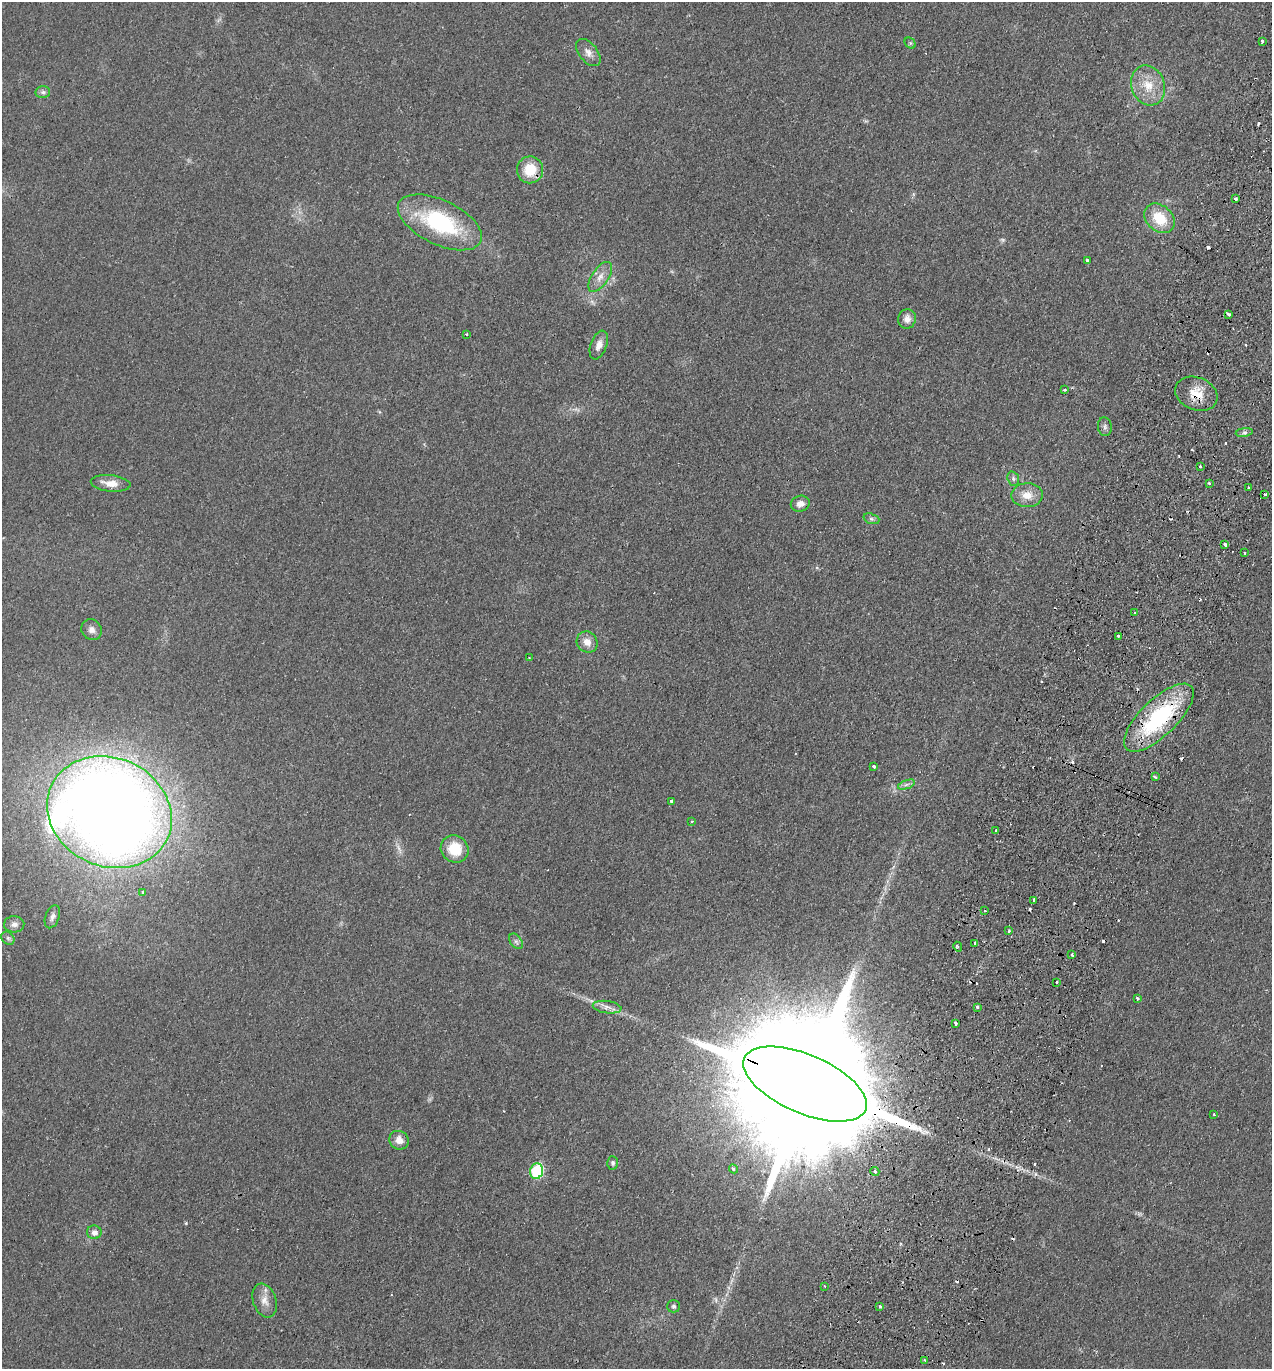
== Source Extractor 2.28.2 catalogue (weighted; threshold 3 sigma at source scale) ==
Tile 10 of 4 x 4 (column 2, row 3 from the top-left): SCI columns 1464-2733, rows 1395-2761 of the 5597 x 5520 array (HDU 1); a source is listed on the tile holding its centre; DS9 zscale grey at full resolution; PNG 1274 x 1371 px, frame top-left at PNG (2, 2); each listed source drawn as its Kron ellipse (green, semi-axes under 4 px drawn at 4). Shown black and unused: <1% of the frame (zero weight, under 2 of 3 exposures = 3% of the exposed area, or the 3 px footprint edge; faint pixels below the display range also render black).
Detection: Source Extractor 2.28.2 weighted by HDU 2 'WHT'; one run over the whole footprint, this tile lists its part. Background 0.0415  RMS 0.0052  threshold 0.0233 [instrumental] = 3 sigma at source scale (4.5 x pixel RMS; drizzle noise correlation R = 1.50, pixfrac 1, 0.05/0.05 arcsec/px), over >= 5 px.
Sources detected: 97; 1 too faint to see at this stretch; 1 inside a brighter object's white glare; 22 cosmic-ray / hot-pixel residue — neither listed nor drawn; the other 73 listed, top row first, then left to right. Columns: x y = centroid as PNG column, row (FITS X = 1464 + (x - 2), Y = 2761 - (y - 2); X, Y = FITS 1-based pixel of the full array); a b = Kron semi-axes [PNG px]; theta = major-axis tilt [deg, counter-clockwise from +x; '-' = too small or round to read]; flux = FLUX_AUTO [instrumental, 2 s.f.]
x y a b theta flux
1262 41 3 3 - 6
910 43 6 5 - 0.87
588 53 16 9 -51 3.9
1148 85 20 16 -68 12
43 92 7 6 - 1.4
530 170 13 13 - 13
1235 199 4 3 - 2.6
1159 218 17 12 -42 16
440 222 45 22 -25 53
1087 260 3 3 - 1.7
600 277 17 8 57 4.6
1229 314 4 3 - 1.6
907 319 10 8 75 3.2
466 334 3 3 - 0.47
599 345 15 8 70 3.7
1065 390 4 3 - 0.51
1196 394 22 16 -22 10
1105 427 9 7 -83 1.5
1244 432 8 4 8 1.4
1200 466 3 3 - 1
1013 479 7 5 -71 1.2
111 483 20 8 -6 6
1209 483 4 3 - 0.57
1248 487 3 3 - 2
1265 494 3 3 - 1.6
1027 495 16 12 2 6.6
800 504 9 8 - 3.6
871 519 8 5 -19 1.2
1225 544 4 3 - 2.1
1245 553 3 2 - 0.73
1135 613 3 3 - 1.1
92 630 11 10 - 2.9
1118 636 3 3 - 0.94
587 642 11 10 - 4.8
529 658 2 2 - 0.35
1159 718 45 18 44 58
874 766 3 3 - 3.9
1155 777 4 3 - 0.74
906 785 9 4 19 1.3
671 801 3 3 - 1.5
109 812 64 54 -24 970
692 821 3 3 - 0.8
996 830 3 2 - 1.2
455 849 14 13 - 15
143 893 3 3 - 4.5
1033 900 3 3 - 2.2
985 911 3 2 - 0.68
52 917 12 7 70 2.2
14 924 10 8 2 2.6
1009 931 3 2 - 0.97
8 938 7 6 - 1.3
516 941 9 5 -54 1.5
975 943 3 3 - 4.4
958 947 5 3 - 0.59
1072 955 4 3 - 0.87
1057 982 3 3 - 1.2
1137 998 3 3 - 1.6
607 1007 14 6 -8 2.9
977 1007 3 3 - 2.6
956 1023 4 3 - 1.9
805 1084 66 29 -23 43000
1214 1114 3 2 - 0.67
399 1140 10 9 - 4.7
613 1163 6 5 - 1.1
733 1169 5 4 - 1.3
536 1171 8 6 73 41
875 1171 5 4 - 1.5
94 1232 7 7 - 3
824 1286 2 2 - 0.57
265 1301 17 11 -71 5.3
673 1306 6 6 - 1.1
880 1306 3 2 - 1
925 1360 3 2 - 0.94
Overlapping masked pixels (flux is a lower limit): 4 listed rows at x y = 530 170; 1196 394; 1159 718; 805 1084